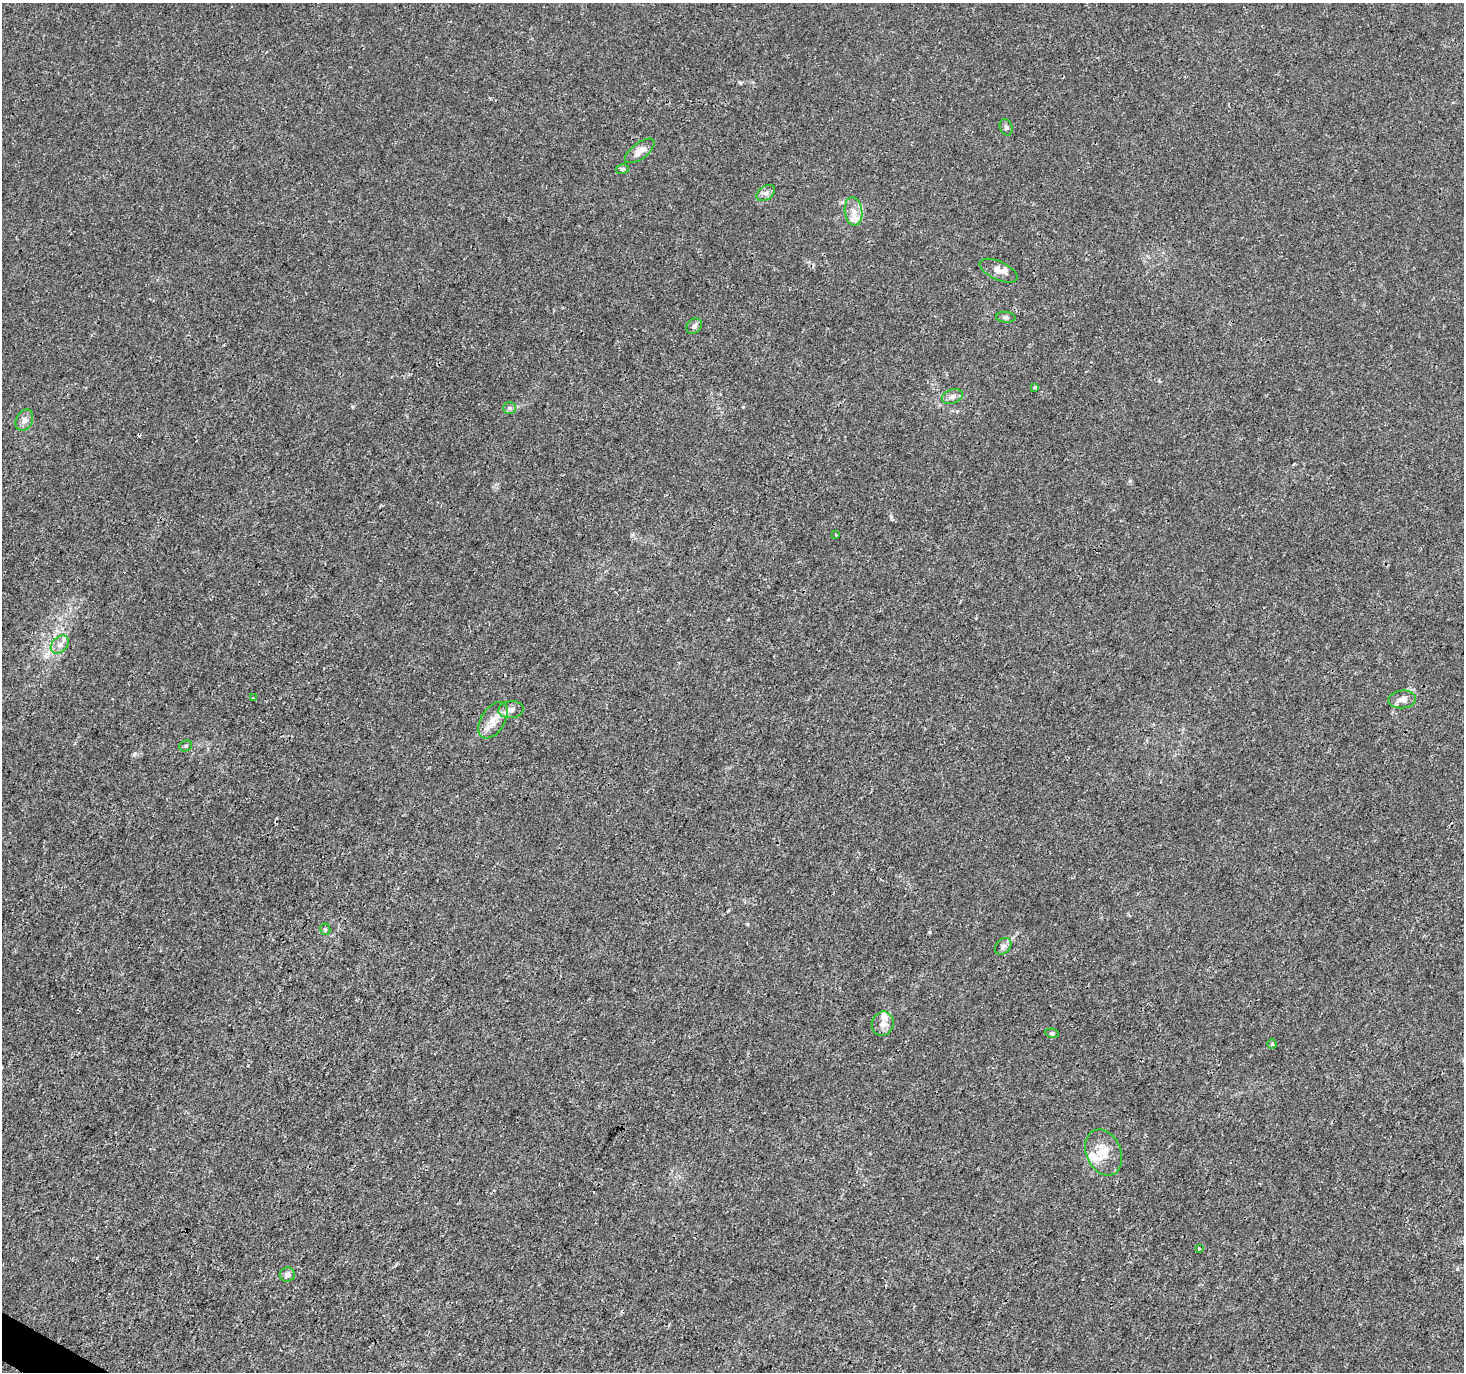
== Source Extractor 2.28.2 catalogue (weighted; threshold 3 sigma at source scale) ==
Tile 7 of 4 x 4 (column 3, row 2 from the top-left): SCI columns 2923-4384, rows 2932-4301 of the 5854 x 5930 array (HDU 1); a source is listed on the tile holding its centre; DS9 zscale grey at full resolution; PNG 1466 x 1374 px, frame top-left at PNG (2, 3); each listed source drawn as its Kron ellipse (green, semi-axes under 4 px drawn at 4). Shown black and unused: <1% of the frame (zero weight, under 3 of 4 exposures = <1% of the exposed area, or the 3 px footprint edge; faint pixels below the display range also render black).
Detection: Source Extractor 2.28.2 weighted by HDU 2 'WHT'; one run over the whole footprint, this tile lists its part. Background 0.00142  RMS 0.0013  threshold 0.00607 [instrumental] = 3 sigma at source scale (4.5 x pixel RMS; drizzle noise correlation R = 1.50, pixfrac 1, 0.0396/0.0396 arcsec/px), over >= 5 px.
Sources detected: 31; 2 cosmic-ray / hot-pixel residue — neither listed nor drawn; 2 inside a brighter listed object's ellipse — not listed separately; the other 27 listed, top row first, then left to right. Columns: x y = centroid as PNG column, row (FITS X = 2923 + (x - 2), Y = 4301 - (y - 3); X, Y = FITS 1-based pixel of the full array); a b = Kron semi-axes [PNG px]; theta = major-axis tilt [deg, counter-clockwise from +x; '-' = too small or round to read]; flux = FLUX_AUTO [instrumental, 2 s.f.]
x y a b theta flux
1006 127 8 6 -69 0.35
640 151 17 8 37 1.3
622 169 6 5 - 0.25
766 193 10 6 34 0.56
853 211 14 8 -82 1.3
999 271 20 9 -25 1.1
1006 317 10 5 -5 0.33
694 326 8 7 - 0.48
1035 387 3 3 - 0.26
952 396 10 7 20 0.61
509 408 6 6 - 0.3
24 420 11 8 63 0.77
836 535 3 2 - 0.11
60 645 10 7 44 0.76
253 698 3 2 - 0.13
1402 699 14 9 6 0.79
511 710 12 8 5 0.81
493 720 20 12 59 1.8
186 746 7 5 24 0.25
325 929 6 5 - 0.27
1003 946 9 7 47 0.5
883 1024 12 11 - 0.99
1052 1033 7 4 -8 0.24
1272 1044 4 4 - 0.16
1104 1152 24 17 -65 2.7
1199 1248 3 3 - 0.25
287 1275 7 7 - 0.58
Overlapping masked pixels (flux is a lower limit): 1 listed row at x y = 493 720